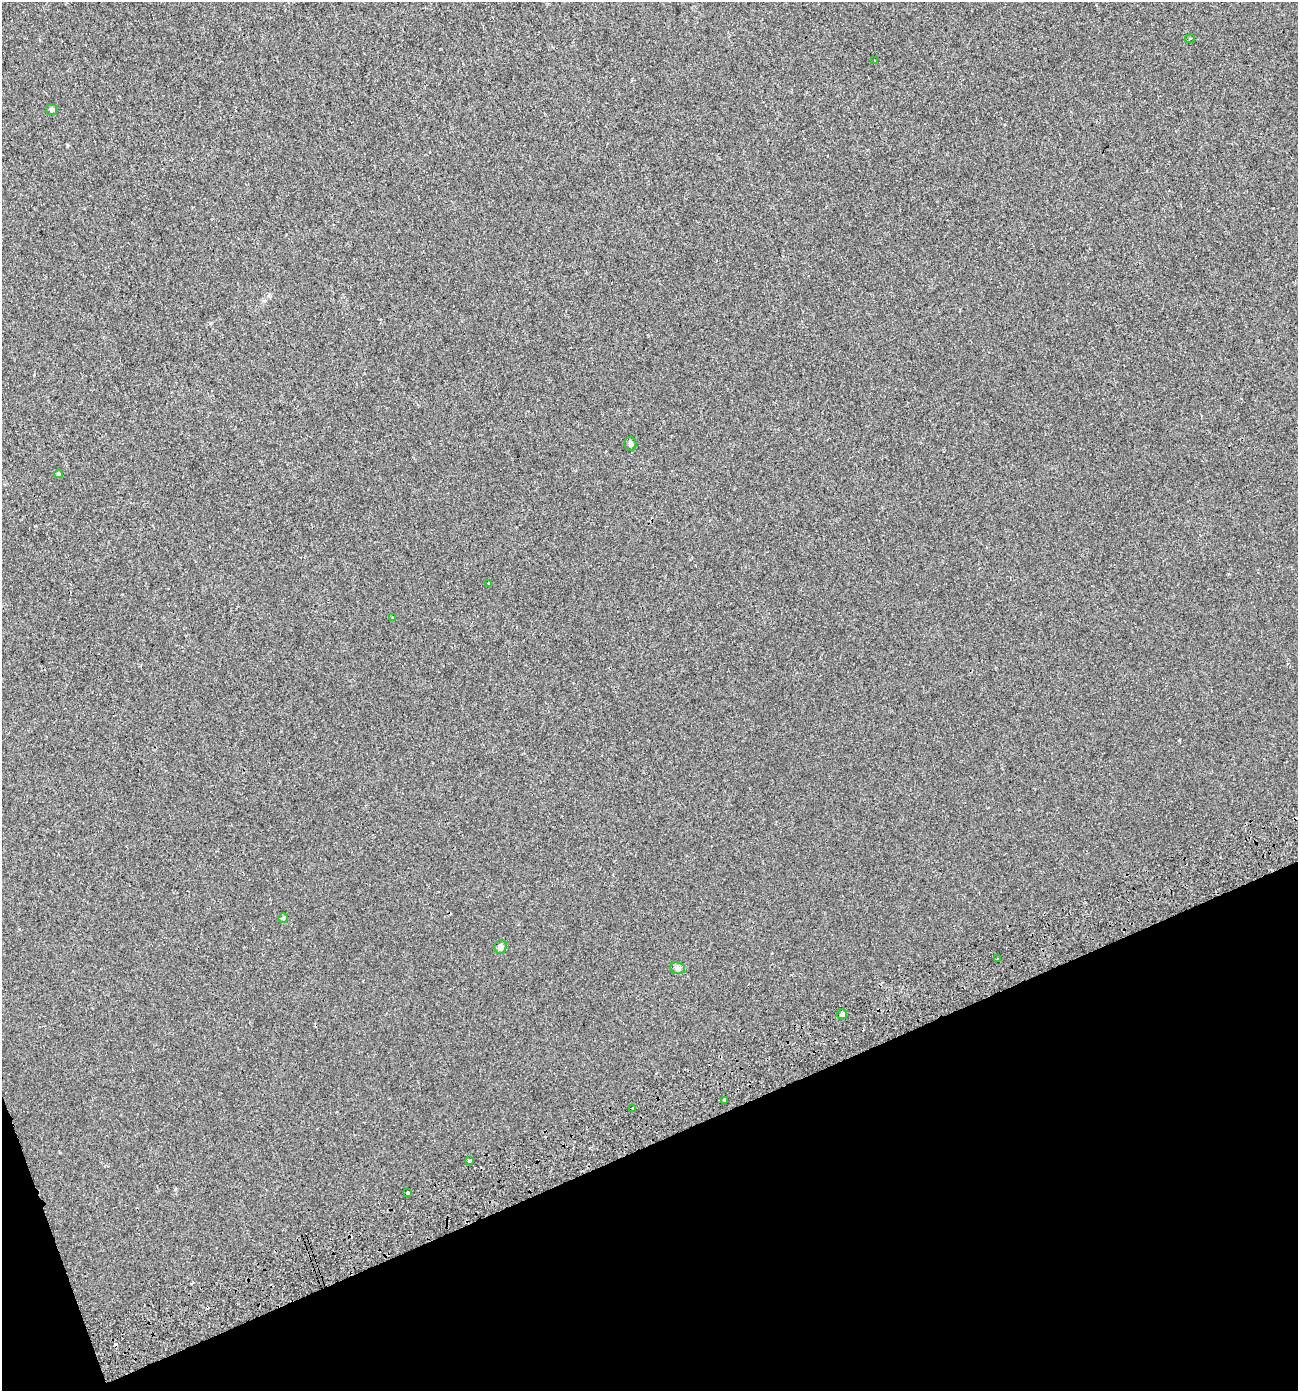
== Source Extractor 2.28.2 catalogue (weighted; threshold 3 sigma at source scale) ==
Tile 14 of 4 x 4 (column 2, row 4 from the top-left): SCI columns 1467-2762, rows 59-1447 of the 5460 x 5672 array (HDU 1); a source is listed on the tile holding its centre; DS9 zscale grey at full resolution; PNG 1300 x 1393 px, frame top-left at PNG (2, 2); each listed source drawn as its Kron ellipse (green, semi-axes under 4 px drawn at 4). Shown black and unused: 19% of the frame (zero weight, under 2 of 3 exposures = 3% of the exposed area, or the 3 px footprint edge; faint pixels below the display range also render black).
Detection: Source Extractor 2.28.2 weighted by HDU 2 'WHT'; one run over the whole footprint, this tile lists its part. Background 7.48e-05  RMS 0.0041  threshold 0.0185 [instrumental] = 3 sigma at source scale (4.5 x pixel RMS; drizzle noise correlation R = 1.50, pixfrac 1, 0.0396/0.0396 arcsec/px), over >= 5 px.
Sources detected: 20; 4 cosmic-ray / hot-pixel residue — neither listed nor drawn; the other 16 listed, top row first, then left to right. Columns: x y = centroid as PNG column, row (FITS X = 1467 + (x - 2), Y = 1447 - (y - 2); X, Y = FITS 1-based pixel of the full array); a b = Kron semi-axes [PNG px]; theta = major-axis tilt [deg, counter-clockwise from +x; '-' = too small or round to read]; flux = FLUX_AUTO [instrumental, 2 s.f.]
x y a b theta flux
1190 39 5 3 - 0.46
875 60 2 2 - 0.31
51 109 5 5 - 0.61
631 444 7 6 - 0.93
58 474 4 4 - 0.65
489 583 3 3 - 0.82
393 618 4 2 - 0.37
283 918 5 5 - 0.49
501 947 7 6 - 1.4
997 959 3 3 - 0.86
678 968 7 5 -22 0.96
842 1014 5 5 - 0.6
724 1100 3 3 - 0.68
632 1109 4 3 - 0.43
470 1161 3 3 - 1.2
408 1193 4 3 - 0.84